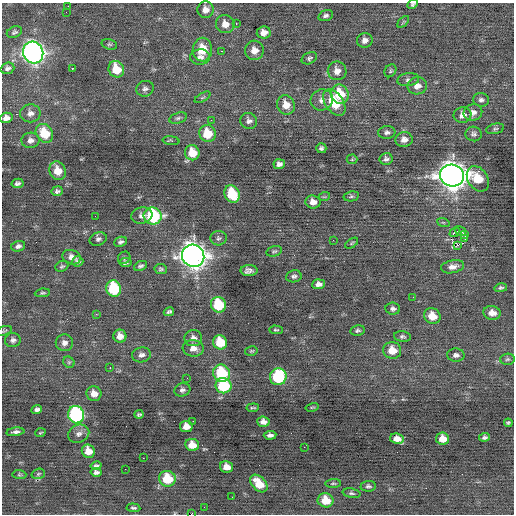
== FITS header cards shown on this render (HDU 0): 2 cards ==
NAXIS1  =                  512 / Axis length
NAXIS2  =                  512 / Axis length

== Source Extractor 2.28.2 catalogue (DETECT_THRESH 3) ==
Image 512 x 512 px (HDU 0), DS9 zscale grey, 1 PNG px = 1 image px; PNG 516 x 516 px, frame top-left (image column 1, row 512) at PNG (2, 3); each listed source drawn as its Kron ellipse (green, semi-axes under 4 px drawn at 4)
Background -0.0197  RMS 0.76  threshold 2.27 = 3 sigma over >= 5 px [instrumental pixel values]
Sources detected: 158; all 158 listed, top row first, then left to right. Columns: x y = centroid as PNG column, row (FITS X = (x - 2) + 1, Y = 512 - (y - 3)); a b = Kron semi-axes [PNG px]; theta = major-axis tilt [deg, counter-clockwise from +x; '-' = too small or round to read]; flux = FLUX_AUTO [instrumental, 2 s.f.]
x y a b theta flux
413 4 5 4 - 89
68 6 2 2 - 140
206 10 8 8 - 340
66 12 2 2 - 91
326 16 7 5 18 160
403 22 7 3 45 60
225 24 9 9 - 460
236 24 3 2 - 63
14 32 8 5 23 110
264 32 7 6 - 360
365 40 8 7 - 250
109 44 8 5 -16 94
202 50 12 9 88 1100
254 50 9 9 - 420
221 51 3 2 - 140
33 52 11 10 - 26000
200 57 10 7 2 270
309 58 8 5 28 110
7 68 7 5 19 140
72 68 3 3 - 290
116 69 8 7 - 1300
337 71 9 9 - 410
390 71 7 5 55 91
408 80 11 6 8 170
417 86 10 8 10 390
145 89 9 7 17 180
340 94 10 8 -70 1500
203 97 9 3 30 76
322 100 11 10 - 330
481 100 8 6 -4 160
334 102 15 9 -56 1700
286 105 10 8 -61 600
473 112 9 8 - 270
30 113 10 9 - 280
462 115 9 8 - 360
6 118 6 5 - 290
178 118 9 5 16 130
211 120 3 3 - 31
249 121 8 8 - 210
495 129 9 5 13 100
387 132 8 6 9 160
44 133 10 8 -54 1600
207 133 8 8 - 1400
474 134 8 7 - 150
30 140 9 7 2 250
404 140 8 7 - 310
171 141 8 4 -6 98
321 148 5 5 - 110
192 153 7 7 - 960
352 159 5 5 - 71
386 159 6 6 - 140
279 164 6 5 - 180
58 171 9 8 - 780
452 175 12 11 - 63000
478 179 13 10 -57 1300
17 183 6 4 11 130
57 191 5 5 - 120
232 194 9 7 -62 2100
351 196 8 5 11 93
324 197 6 3 17 51
313 202 7 6 - 350
142 215 10 8 9 260
95 216 2 2 - 180
153 216 9 8 - 5100
443 222 6 4 -19 75
460 231 6 3 -34 130
454 232 5 2 - 40
465 235 3 2 - 490
219 238 8 7 - 140
98 239 9 6 22 150
465 239 2 2 - 42
333 240 2 2 - 31
120 242 7 4 22 130
352 243 7 3 36 56
458 245 3 3 - 7400
18 246 7 5 15 160
274 251 8 5 14 90
193 256 11 11 - 49000
72 257 9 7 -18 280
124 258 6 6 - 97
78 261 5 5 - 130
125 263 6 4 11 130
62 266 7 5 24 90
140 266 7 4 25 120
453 267 12 6 11 310
161 269 6 5 - 96
249 270 8 5 -1 240
294 276 8 6 10 140
318 284 6 5 - 230
114 288 8 7 - 3400
501 288 6 4 10 96
42 293 7 4 6 85
413 297 2 2 - 29
218 305 8 7 - 2300
393 309 7 6 - 140
169 312 5 4 - 110
492 313 9 7 -7 450
96 314 3 3 - 64
432 316 8 7 - 810
276 330 7 4 -1 69
357 330 7 5 12 110
4 331 8 4 19 74
120 336 6 6 - 400
402 337 8 5 -9 120
193 338 9 8 - 290
13 340 8 7 - 170
220 342 7 7 - 1500
64 343 8 8 - 240
193 348 10 8 -6 380
392 350 9 8 - 710
251 351 6 4 15 71
141 355 9 7 9 230
456 355 9 6 -3 180
507 359 7 5 3 110
69 362 6 5 - 81
110 368 3 2 - 51
222 373 9 8 - 2600
278 377 8 8 - 3600
187 378 2 2 - 130
223 386 8 7 - 3500
182 390 8 6 15 170
94 394 7 7 - 430
312 407 7 3 13 50
253 408 6 2 6 69
37 409 5 4 - 150
139 414 4 3 - 84
76 415 9 8 - 7800
193 421 2 2 - 59
263 422 6 5 - 250
508 423 4 3 - 79
186 426 6 5 - 430
15 432 9 4 7 170
40 433 5 3 - 60
79 434 11 8 23 260
270 435 6 3 5 150
484 437 5 4 - 120
397 439 7 5 -9 380
442 439 6 6 - 590
192 445 7 6 - 610
304 447 2 2 - 180
88 451 7 6 - 660
143 458 3 2 - 35
96 466 5 4 - 100
227 467 7 5 -12 480
125 469 2 2 - 150
96 472 5 4 - 150
19 474 7 4 -5 66
38 474 7 5 18 78
167 479 8 7 - 1800
333 483 8 4 4 79
259 484 10 6 -46 990
368 486 8 5 4 120
352 493 9 4 -9 110
232 497 3 2 - 44
326 500 8 7 - 970
204 507 2 2 - 82
133 508 7 4 -5 100
191 514 2 2 - 250
At the frame edge (FLAGS 8, measured only in part): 2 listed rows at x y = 413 4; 191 514